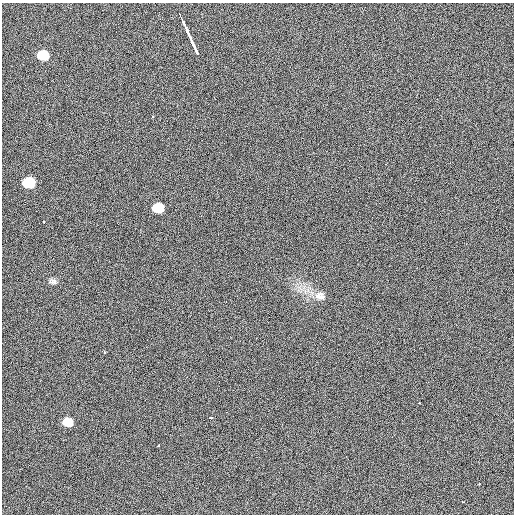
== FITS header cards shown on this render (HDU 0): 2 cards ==
NAXIS1  =                  512 / Axis length
NAXIS2  =                  512 / Axis length

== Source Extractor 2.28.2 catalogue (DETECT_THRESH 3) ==
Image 512 x 512 px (HDU 0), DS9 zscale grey, 1 PNG px = 1 image px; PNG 516 x 516 px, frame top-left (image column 1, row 512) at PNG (2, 3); no overlay
Background 407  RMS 1.7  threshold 5.24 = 3 sigma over >= 5 px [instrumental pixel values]
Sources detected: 18; all 18 listed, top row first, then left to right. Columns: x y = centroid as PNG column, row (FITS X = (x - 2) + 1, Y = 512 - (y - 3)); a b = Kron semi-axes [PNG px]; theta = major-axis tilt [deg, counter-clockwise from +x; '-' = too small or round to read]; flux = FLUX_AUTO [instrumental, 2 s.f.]
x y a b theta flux
180 15 7 3 -68 370
183 22 7 3 -70 1100
187 31 15 4 -66 1200
193 45 26 4 -66 1400
43 55 14 12 -7 3000
153 117 4 4 - 160
29 182 12 10 -7 4300
158 208 12 10 -6 2900
44 222 4 4 - 180
53 281 15 9 -18 760
322 297 16 12 88 1200
104 352 4 3 - 230
419 403 3 2 - 190
211 418 5 4 - 210
68 422 13 11 -12 1900
159 445 4 3 - 340
479 484 4 4 - 160
463 502 4 3 - 200